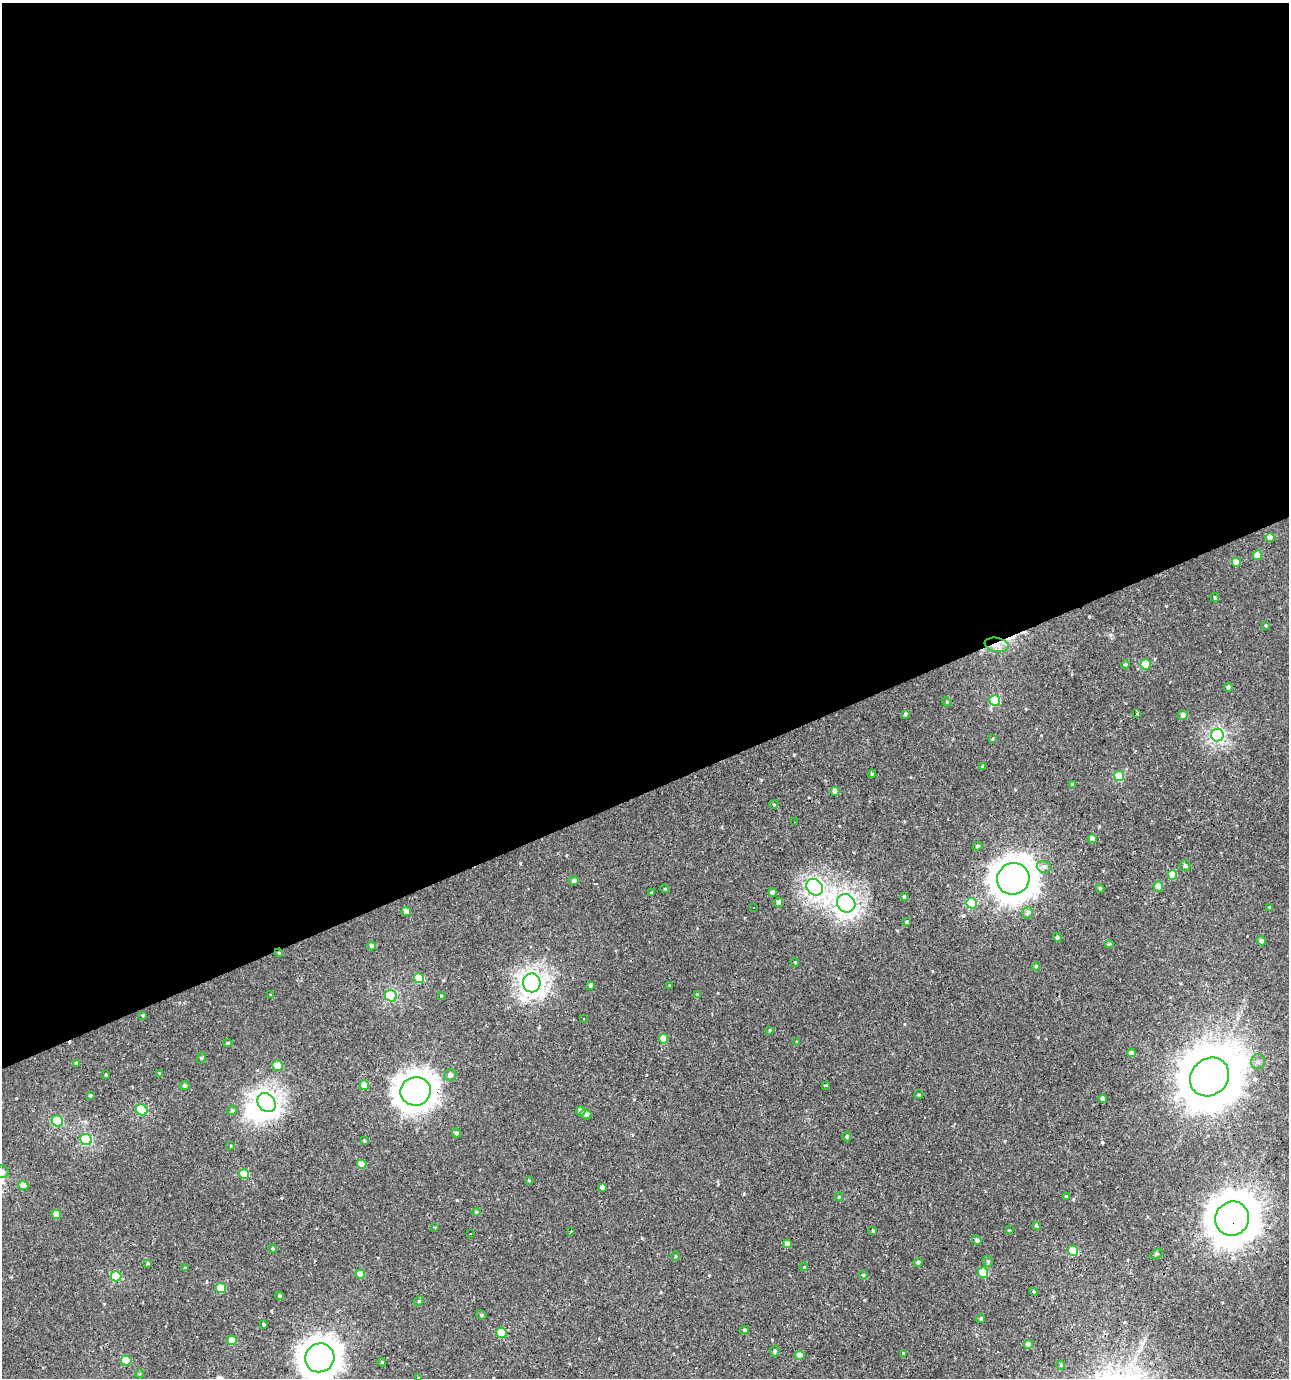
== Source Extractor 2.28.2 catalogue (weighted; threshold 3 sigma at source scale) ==
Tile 2 of 4 x 4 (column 2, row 1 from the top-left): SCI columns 1414-2700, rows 4129-5504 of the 5344 x 5504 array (HDU 1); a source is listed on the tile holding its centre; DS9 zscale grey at full resolution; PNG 1291 x 1380 px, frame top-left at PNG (2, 3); each listed source drawn as its Kron ellipse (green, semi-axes under 4 px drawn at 4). Shown black and unused: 57% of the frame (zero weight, under 2 of 3 exposures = <1% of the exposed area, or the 3 px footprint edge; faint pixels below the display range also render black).
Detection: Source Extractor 2.28.2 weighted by HDU 2 'WHT'; one run over the whole footprint, this tile lists its part. Background 0.00109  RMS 0.0043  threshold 0.0194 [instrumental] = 3 sigma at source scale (4.5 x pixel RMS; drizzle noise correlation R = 1.50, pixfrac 1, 0.0396/0.0396 arcsec/px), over >= 5 px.
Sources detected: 156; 1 inside a brighter object's white glare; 10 cosmic-ray / hot-pixel residue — neither listed nor drawn; the other 145 listed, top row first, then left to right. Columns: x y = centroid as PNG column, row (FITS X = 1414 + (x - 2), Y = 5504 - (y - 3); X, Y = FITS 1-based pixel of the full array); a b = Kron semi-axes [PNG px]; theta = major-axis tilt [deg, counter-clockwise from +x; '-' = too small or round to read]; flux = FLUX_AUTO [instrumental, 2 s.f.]
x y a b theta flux
1270 537 4 4 - 4.1
1257 555 5 4 - 5.1
1236 562 4 4 - 4.6
1215 597 5 3 - 0.49
1266 626 4 3 - 0.5
997 645 12 7 -11 3.5
1125 664 4 3 - 0.56
1145 664 5 5 - 12
1228 687 4 4 - 1
995 700 5 5 - 18
947 702 5 4 - 0.37
1137 713 3 3 - 0.91
905 714 4 3 - 0.74
1183 715 5 5 - 1.6
1217 735 6 6 - 78
992 739 4 3 - 0.51
982 766 3 2 - 0.33
872 774 4 4 - 0.51
1119 776 5 5 - 12
1072 785 4 3 - 0.92
835 791 4 4 - 3.6
774 804 4 4 - 0.41
795 822 3 2 - 0.46
1092 839 4 4 - 3.9
977 846 5 4 - 0.75
1185 866 5 5 - 1
1044 867 7 5 -17 1.6
1172 875 5 4 - 7.8
1013 879 16 15 - 810
574 881 5 4 - 1.3
1158 886 5 4 - 4.3
815 887 9 7 -46 130
1100 888 4 3 - 0.72
665 889 4 4 - 0.47
773 892 4 4 - 2.2
652 893 3 3 - 0.5
904 896 3 3 - 0.66
779 902 5 4 - 2.1
846 903 9 8 - 180
972 903 5 5 - 15
753 907 3 2 - 0.5
1269 907 3 3 - 0.44
406 911 5 4 - 3
1028 913 6 5 - 2.3
906 922 4 3 - 0.5
1057 937 5 4 - 0.77
1262 941 4 4 - 2.1
1109 944 4 4 - 0.62
371 946 4 4 - 1.7
279 953 4 3 - 0.4
795 962 4 3 - 0.45
1036 966 4 4 - 0.78
419 978 5 5 - 14
532 983 9 9 - 200
591 985 4 3 - 0.93
670 986 3 2 - 0.39
697 994 3 3 - 0.31
270 995 3 3 - 0.39
391 996 6 5 - 35
441 996 4 3 - 0.36
143 1015 4 3 - 0.47
583 1019 3 2 - 0.45
770 1030 3 3 - 0.38
663 1039 5 4 - 6
797 1042 3 3 - 0.51
228 1043 4 4 - 0.46
1131 1053 4 4 - 2.1
201 1058 6 3 71 0.44
1258 1062 7 6 - 1.4
76 1063 4 3 - 0.62
277 1066 5 5 - 5.8
160 1074 3 3 - 0.9
106 1075 3 2 - 0.37
450 1075 6 6 - 1.7
1210 1077 21 18 42 3100
364 1085 5 5 - 5.3
826 1085 4 3 - 0.47
185 1086 4 4 - 1.5
416 1091 15 14 - 530
919 1094 5 3 - 0.43
90 1096 4 4 - 0.66
1103 1099 4 4 - 2
266 1103 10 8 -48 210
142 1110 6 5 - 19
232 1110 5 4 - 0.66
581 1111 4 4 - 2.9
586 1114 5 5 - 1.5
57 1121 6 5 - 27
456 1133 5 4 - 1.1
847 1136 5 3 - 0.54
86 1140 6 5 - 40
364 1141 4 3 - 0.56
231 1146 3 3 - 0.37
362 1164 4 4 - 6.8
2 1172 6 6 - 1.5
244 1174 5 5 - 9.5
529 1180 4 3 - 0.44
23 1185 5 4 - 4.8
602 1188 4 4 - 2
839 1197 4 4 - 0.47
1066 1197 3 3 - 0.43
476 1212 4 4 - 0.48
56 1214 5 4 - 5.7
1232 1219 17 16 - 1500
1036 1226 4 3 - 0.63
435 1228 3 2 - 0.41
1009 1230 3 3 - 0.28
873 1231 4 3 - 0.72
570 1232 3 2 - 0.75
470 1233 3 2 - 0.69
977 1240 5 4 - 1.2
787 1244 4 4 - 3.1
273 1248 4 4 - 0.56
1073 1251 5 5 - 15
1156 1254 7 4 27 0.54
675 1256 4 3 - 0.42
988 1261 6 4 -70 0.7
918 1262 5 3 - 0.64
148 1263 4 3 - 0.47
804 1267 4 3 - 0.41
185 1268 4 4 - 0.53
983 1273 5 5 - 11
360 1274 4 4 - 6.6
863 1275 4 4 - 0.51
116 1276 5 5 - 22
221 1288 5 5 - 11
1034 1292 4 3 - 0.56
280 1296 4 3 - 0.69
419 1301 5 4 - 0.49
482 1315 5 3 - 0.62
981 1318 4 4 - 0.82
263 1324 3 3 - 0.52
745 1330 4 3 - 0.68
502 1333 5 5 - 14
232 1340 5 4 - 7.1
1029 1344 4 4 - 2.7
775 1351 5 4 - 0.9
903 1353 4 3 - 0.38
800 1355 4 4 - 4.3
320 1358 15 14 - 550
126 1361 5 5 - 13
382 1362 4 4 - 0.54
1061 1365 4 4 - 0.53
140 1374 4 3 - 0.46
418 1378 3 3 - 1.1
Overlapping masked pixels (flux is a lower limit): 5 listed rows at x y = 997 645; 279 953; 532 983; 416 1091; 1232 1219
Isophote crosses this tile's border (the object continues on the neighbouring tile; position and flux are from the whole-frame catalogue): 3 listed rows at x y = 2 1172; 320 1358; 418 1378
Unlisted compact peaks at least as high as the median listed source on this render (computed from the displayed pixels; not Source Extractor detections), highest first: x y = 1102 1142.